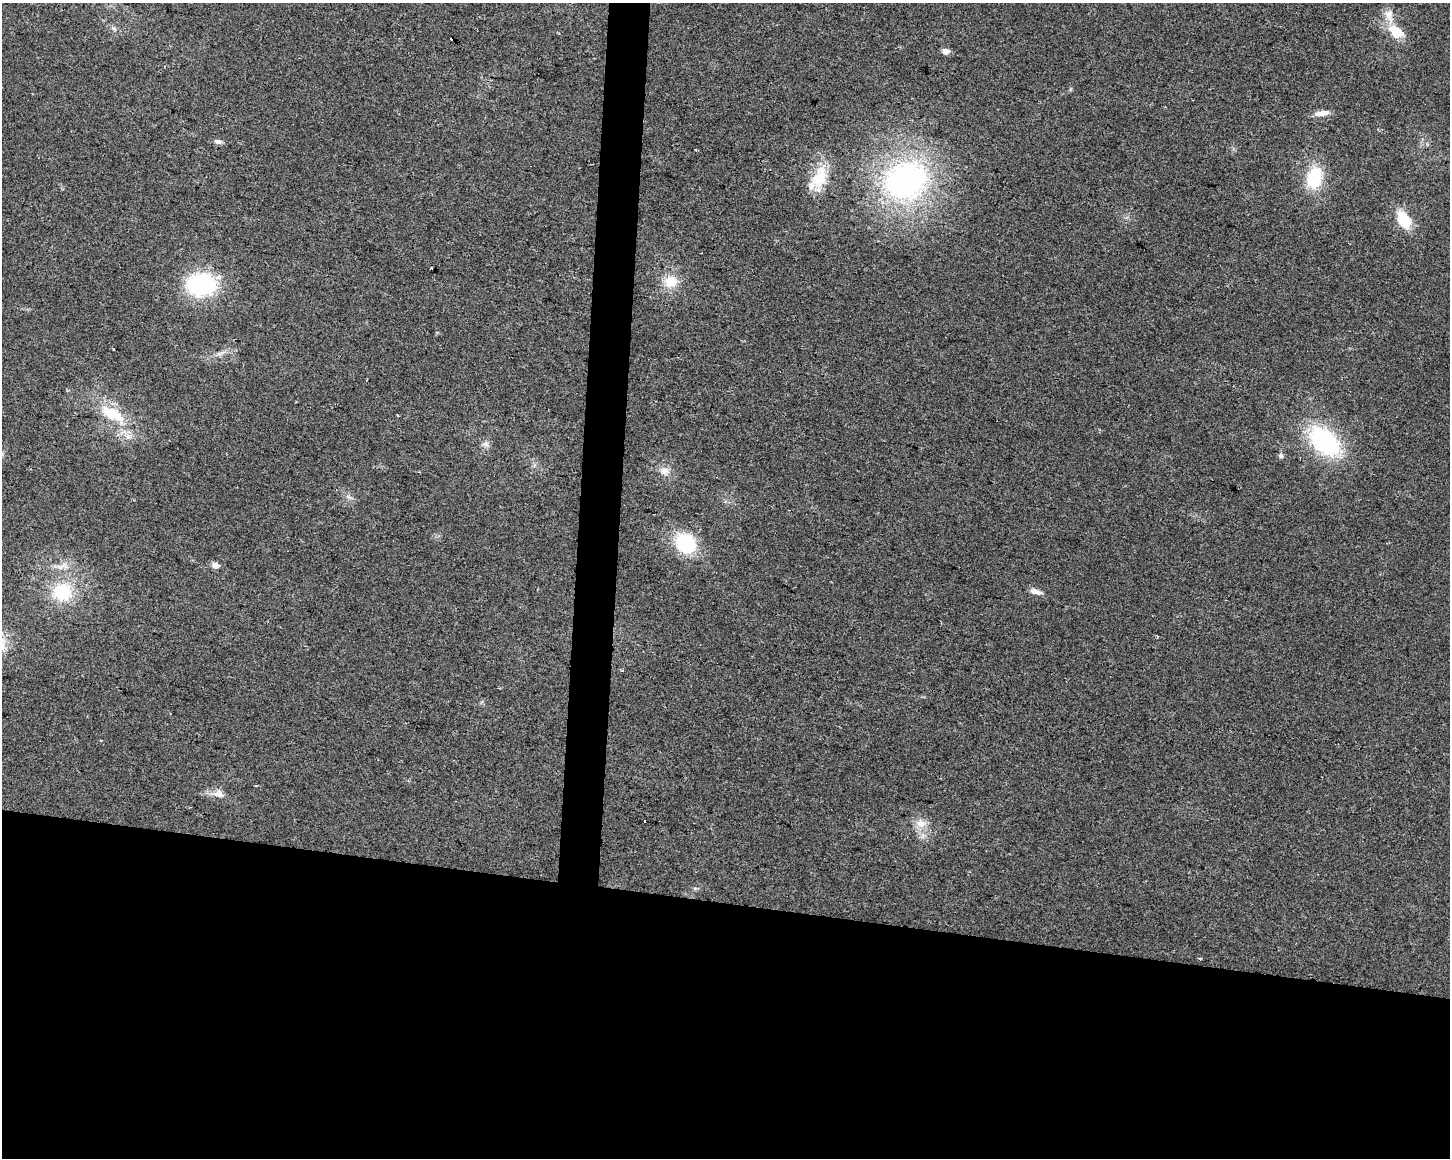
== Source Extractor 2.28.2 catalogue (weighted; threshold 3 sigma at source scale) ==
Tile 11 of 3 x 4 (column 2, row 4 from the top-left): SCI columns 1734-3181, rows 1-1156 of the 4858 x 4630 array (HDU 1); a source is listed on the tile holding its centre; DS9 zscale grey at full resolution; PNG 1452 x 1160 px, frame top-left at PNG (2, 3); no overlay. Shown black and unused: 24% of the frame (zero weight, under 2 of 3 exposures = <1% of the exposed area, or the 3 px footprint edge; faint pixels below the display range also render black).
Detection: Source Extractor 2.28.2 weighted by HDU 2 'WHT'; one run over the whole footprint, this tile lists its part. Background 0.0467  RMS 0.0067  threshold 0.0301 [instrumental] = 3 sigma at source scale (4.5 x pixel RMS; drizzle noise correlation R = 1.50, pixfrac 1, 0.0396/0.0396 arcsec/px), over >= 5 px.
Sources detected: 34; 3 cosmic-ray / hot-pixel residue — not listed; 1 inside a brighter listed object's ellipse — not listed separately; the other 30 listed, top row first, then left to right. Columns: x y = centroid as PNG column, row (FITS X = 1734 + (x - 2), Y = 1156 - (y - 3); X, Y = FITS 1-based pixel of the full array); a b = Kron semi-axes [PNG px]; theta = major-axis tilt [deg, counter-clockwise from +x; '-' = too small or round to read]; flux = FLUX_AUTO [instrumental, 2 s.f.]
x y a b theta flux
1389 14 14 9 60 5.8
113 28 7 4 -18 1.3
1396 32 19 12 -40 15
946 51 9 7 5 3.2
1322 113 17 6 9 5.7
218 142 9 6 -9 2.4
819 178 33 19 59 22
1314 178 23 15 75 31
906 180 35 28 21 200
1404 219 20 12 -61 21
431 268 3 3 - 1.6
671 282 18 16 15 13
201 285 27 20 3 75
114 348 3 3 - 2.9
219 354 7 4 18 1.8
113 414 39 15 -31 27
397 415 3 2 - 0.7
1325 441 32 19 -43 85
486 444 9 6 -21 2.3
1281 456 7 5 -2 1.4
664 471 12 9 -2 4.7
349 497 7 5 -43 1.6
686 543 19 17 -43 42
215 565 9 7 -13 3.6
1035 591 12 6 -15 4.5
62 592 26 24 -4 31
623 670 3 3 - 1.2
219 794 15 11 -19 5.5
921 824 15 11 -15 7.2
1199 958 4 3 - 1.1
Unlisted compact peaks at least as high as the median listed source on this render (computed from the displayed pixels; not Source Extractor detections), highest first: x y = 695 888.